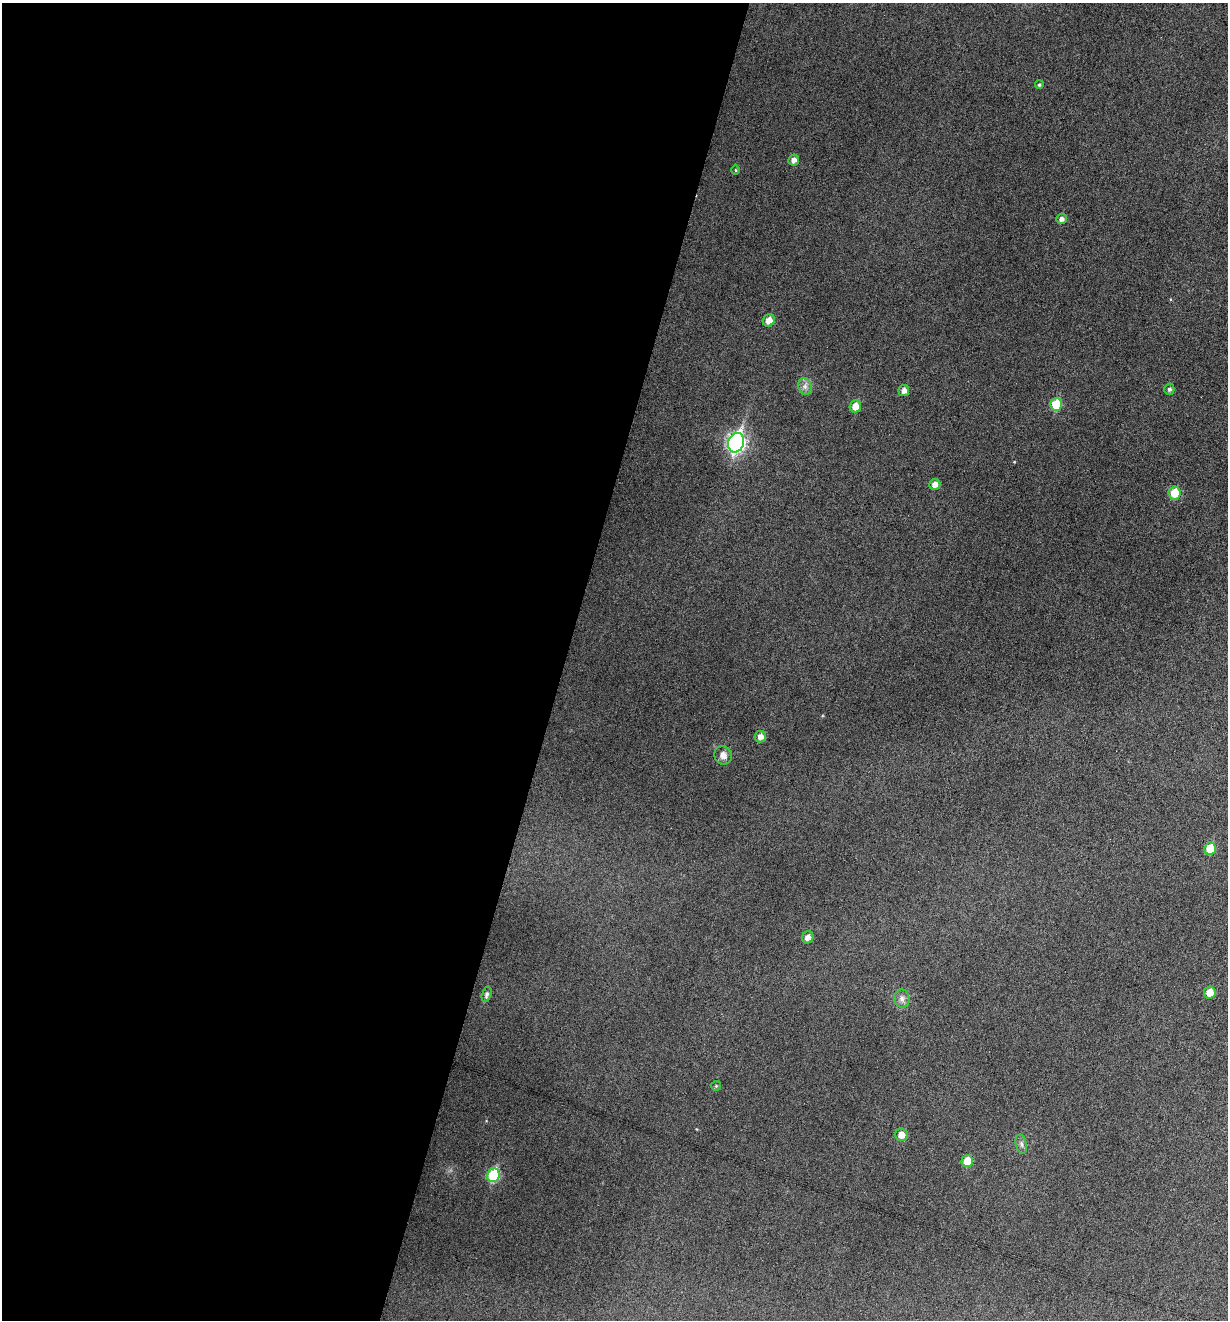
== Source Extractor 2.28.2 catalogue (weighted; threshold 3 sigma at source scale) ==
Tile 5 of 4 x 4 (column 1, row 2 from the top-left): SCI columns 133-1358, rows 2640-3957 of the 5297 x 5275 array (HDU 1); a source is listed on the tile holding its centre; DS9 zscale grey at full resolution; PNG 1230 x 1322 px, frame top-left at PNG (2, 3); each listed source drawn as its Kron ellipse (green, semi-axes under 4 px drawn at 4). Shown black and unused: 46% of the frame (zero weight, under 3 of 6 exposures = <1% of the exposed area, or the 3 px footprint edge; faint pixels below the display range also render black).
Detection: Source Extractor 2.28.2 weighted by HDU 2 'WHT'; one run over the whole footprint, this tile lists its part. Background 0.0601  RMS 0.0063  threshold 0.0259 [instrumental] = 3 sigma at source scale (4.09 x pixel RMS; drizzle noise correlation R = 1.36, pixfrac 0.8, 0.05/0.05 arcsec/px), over >= 5 px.
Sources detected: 25; all 25 listed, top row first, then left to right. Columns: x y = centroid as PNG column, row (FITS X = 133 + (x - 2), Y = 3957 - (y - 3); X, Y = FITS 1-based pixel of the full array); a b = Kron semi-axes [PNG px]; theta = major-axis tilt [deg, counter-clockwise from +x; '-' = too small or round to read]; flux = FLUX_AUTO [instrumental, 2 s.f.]
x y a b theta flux
1039 85 4 4 - 0.84
794 160 5 5 - 2.7
736 170 5 3 - 0.61
1062 219 5 5 - 2.4
769 320 6 6 - 5
805 386 9 6 -70 2.5
1169 389 5 5 - 1.4
904 390 5 5 - 3.3
1056 404 6 6 - 19
855 406 6 5 - 6
736 443 10 8 72 200
935 484 5 5 - 4
1175 493 6 6 - 12
760 737 6 5 - 3.6
723 755 9 8 - 3.9
1210 849 6 5 - 14
808 937 6 5 - 3.5
1210 992 6 5 - 6.5
487 994 8 4 75 1.7
902 999 9 7 -81 2.6
716 1086 5 5 - 0.65
901 1135 6 6 - 6.1
1021 1144 10 5 -77 1.8
967 1161 6 5 - 9.8
493 1175 7 6 - 34